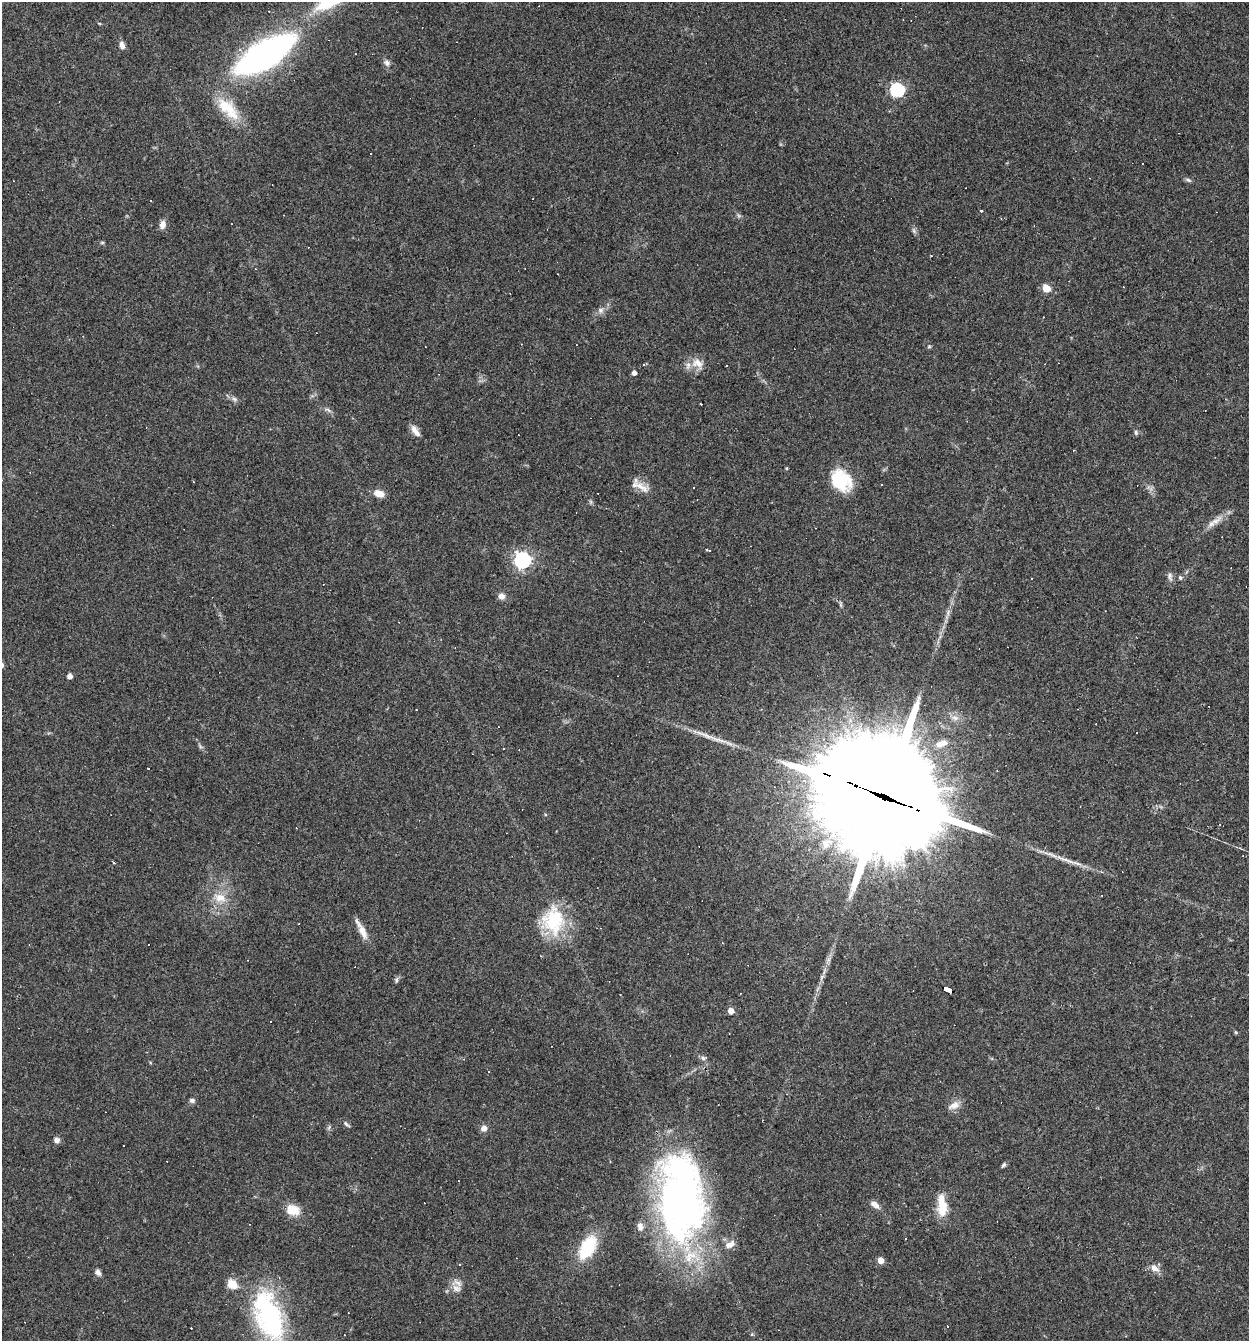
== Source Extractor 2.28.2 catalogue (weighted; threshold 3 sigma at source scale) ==
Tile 6 of 4 x 4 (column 2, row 2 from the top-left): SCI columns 1376-2622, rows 2681-4019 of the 5373 x 5359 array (HDU 1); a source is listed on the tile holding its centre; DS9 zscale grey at full resolution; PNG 1251 x 1343 px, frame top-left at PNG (2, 2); no overlay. Shown black and unused: <1% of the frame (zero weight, under 3 of 4 exposures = <1% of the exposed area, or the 3 px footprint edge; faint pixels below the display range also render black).
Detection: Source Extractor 2.28.2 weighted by HDU 2 'WHT'; one run over the whole footprint, this tile lists its part. Background 0.0495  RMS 0.0057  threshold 0.0257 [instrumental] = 3 sigma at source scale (4.5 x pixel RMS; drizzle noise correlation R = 1.50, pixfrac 1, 0.05/0.05 arcsec/px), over >= 5 px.
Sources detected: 103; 1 inside a brighter object's white glare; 31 cosmic-ray / hot-pixel residue — not listed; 3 inside a brighter listed object's ellipse — not listed separately; the other 68 listed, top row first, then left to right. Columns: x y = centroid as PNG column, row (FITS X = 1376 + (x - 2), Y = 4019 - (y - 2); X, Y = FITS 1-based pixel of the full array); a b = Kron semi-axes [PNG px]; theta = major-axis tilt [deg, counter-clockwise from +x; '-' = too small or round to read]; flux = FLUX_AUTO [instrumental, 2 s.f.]
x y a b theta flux
99 23 5 3 - 0.51
122 45 10 6 -76 2.6
265 54 44 16 31 310
387 63 9 7 -50 2.2
897 90 6 6 - 110
228 109 40 16 -46 19
1142 164 2 2 - 0.5
1188 180 9 4 -25 1.2
150 200 3 3 - 2.2
981 210 3 3 - 1.7
163 225 11 8 74 3.3
914 231 6 5 - 1.2
102 243 6 4 0 0.67
1046 288 5 5 - 17
601 310 8 8 - 2.2
929 346 5 5 - 0.7
697 363 18 13 -32 6.5
644 365 4 3 - 0.67
726 366 2 2 - 0.45
634 373 4 4 - 2.6
234 399 8 6 -22 1.7
701 404 3 2 - 0.79
328 410 10 4 -30 1.4
414 430 14 8 -61 3.7
1136 432 7 5 -70 1
840 481 22 18 -63 30
193 482 3 2 - 0.5
640 486 25 9 -29 6.4
379 493 11 7 -16 6.1
1216 521 22 8 39 5.6
707 550 6 2 -23 0.75
522 560 7 6 - 200
1170 576 10 7 -85 2.1
1180 577 6 4 -72 1
1031 578 2 2 - 0.42
501 596 8 7 - 2.9
69 676 4 4 - 3.2
942 743 17 9 17 6
148 768 3 3 - 1.2
881 795 65 32 -22 22000
826 843 16 14 37 9.3
113 862 5 2 - 0.63
220 898 18 12 -17 8.5
553 920 36 27 -87 34
363 932 23 8 -67 6.3
396 981 6 4 72 1
948 990 9 4 -24 140
731 1011 5 5 - 5.4
704 1058 9 5 11 1.4
192 1100 7 5 -14 1.5
954 1105 17 9 25 4.3
346 1124 11 4 -43 1.2
329 1127 7 4 57 0.98
484 1128 7 7 - 3.2
57 1140 7 7 - 2.3
1003 1165 8 4 47 1.1
681 1198 97 49 -87 260
875 1205 10 6 -35 3.7
942 1205 28 11 -85 12
293 1210 13 10 -17 11
730 1244 16 9 24 4.2
587 1247 26 14 60 29
881 1260 5 4 - 6.6
1154 1268 12 8 -33 4.1
98 1272 8 6 -52 2.2
232 1284 14 11 -36 7
456 1288 12 9 -33 3.8
269 1319 65 32 -73 91
Overlapping masked pixels (flux is a lower limit): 2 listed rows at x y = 881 795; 948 990
Isophote crosses this tile's border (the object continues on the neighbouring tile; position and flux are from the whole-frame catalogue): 1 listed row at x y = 269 1319